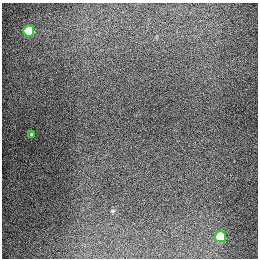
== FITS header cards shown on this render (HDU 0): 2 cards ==
NAXIS1  =                  256
NAXIS2  =                  256

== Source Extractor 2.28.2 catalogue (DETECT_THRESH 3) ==
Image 256 x 256 px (HDU 0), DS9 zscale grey, 1 PNG px = 1 image px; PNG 260 x 260 px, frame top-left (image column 1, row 256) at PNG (2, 3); each listed source drawn as its Kron ellipse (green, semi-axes under 4 px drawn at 4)
Background 1290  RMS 27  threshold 80.3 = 3 sigma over >= 5 px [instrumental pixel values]
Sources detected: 3; all 3 listed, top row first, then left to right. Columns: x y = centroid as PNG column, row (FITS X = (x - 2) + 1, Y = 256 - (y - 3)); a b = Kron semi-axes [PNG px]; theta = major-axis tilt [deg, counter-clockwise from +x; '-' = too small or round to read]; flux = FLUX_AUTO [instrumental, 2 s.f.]
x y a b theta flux
29 31 5 5 - 93000
31 134 3 2 - 2200
220 236 5 5 - 70000